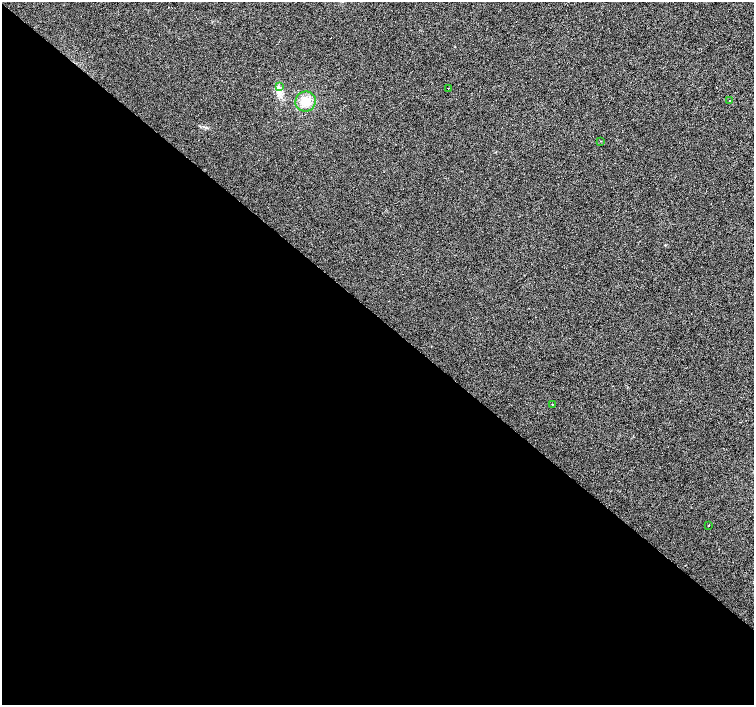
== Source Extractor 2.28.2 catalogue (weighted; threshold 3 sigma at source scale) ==
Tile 14 of 4 x 4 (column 2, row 4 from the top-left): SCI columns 1503-3005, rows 173-1578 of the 6021 x 6033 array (HDU 1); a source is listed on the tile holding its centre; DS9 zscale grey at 2 x 2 block average (1 PNG px = mean of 2 x 2 image px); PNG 756 x 707 px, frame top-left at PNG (2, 2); each listed source drawn as its Kron ellipse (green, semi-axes under 4 px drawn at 4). Shown black and unused: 55% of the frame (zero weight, under 2 of 3 exposures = <1% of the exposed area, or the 3 px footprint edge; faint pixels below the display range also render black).
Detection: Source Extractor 2.28.2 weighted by HDU 2 'WHT'; one run over the whole footprint, this tile lists its part. Background 0.00624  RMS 0.005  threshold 0.0223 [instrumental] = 3 sigma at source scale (4.5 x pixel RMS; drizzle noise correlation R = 1.50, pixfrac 1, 0.0396/0.0396 arcsec/px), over >= 5 px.
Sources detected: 7; all 7 listed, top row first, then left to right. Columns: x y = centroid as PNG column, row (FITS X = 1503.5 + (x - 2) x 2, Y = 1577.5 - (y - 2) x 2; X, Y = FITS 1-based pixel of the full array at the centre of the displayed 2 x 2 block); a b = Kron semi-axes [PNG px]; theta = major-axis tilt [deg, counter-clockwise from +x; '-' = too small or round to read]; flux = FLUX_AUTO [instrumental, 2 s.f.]
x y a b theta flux
279 87 3 2 - 1.2
448 88 2 2 - 0.96
306 101 10 10 - 15
729 101 2 2 - 0.48
600 141 2 2 - 0.6
552 404 2 2 - 0.8
709 525 2 2 - 1.3